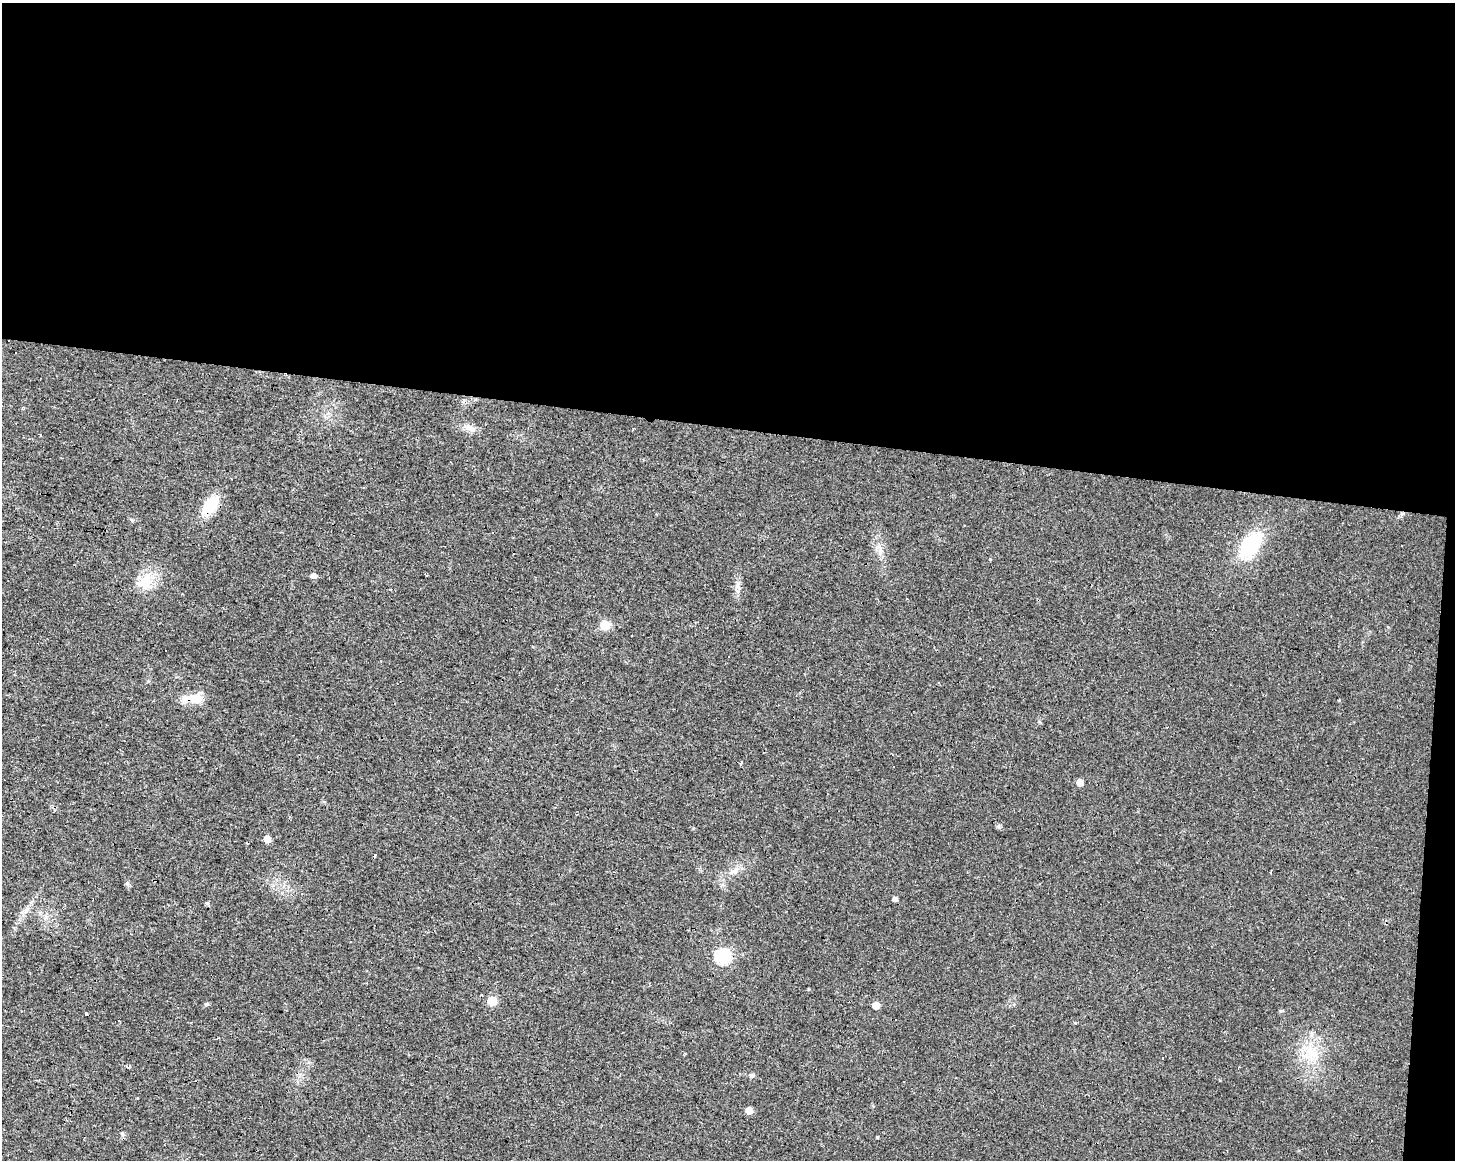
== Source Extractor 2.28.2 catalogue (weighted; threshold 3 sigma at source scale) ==
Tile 3 of 3 x 4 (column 3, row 1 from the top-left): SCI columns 3188-4640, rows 3477-4634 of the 4865 x 4639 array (HDU 1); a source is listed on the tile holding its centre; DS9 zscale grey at full resolution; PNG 1457 x 1162 px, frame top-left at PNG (2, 3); no overlay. Shown black and unused: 38% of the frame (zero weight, under 3 of 4 exposures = <1% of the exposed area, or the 3 px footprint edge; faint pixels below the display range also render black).
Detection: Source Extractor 2.28.2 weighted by HDU 2 'WHT'; one run over the whole footprint, this tile lists its part. Background 0.0168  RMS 0.0031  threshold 0.0137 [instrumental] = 3 sigma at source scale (4.5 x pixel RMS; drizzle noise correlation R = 1.50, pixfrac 1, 0.0396/0.0396 arcsec/px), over >= 5 px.
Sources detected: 45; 12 cosmic-ray / hot-pixel residue — not listed; the other 33 listed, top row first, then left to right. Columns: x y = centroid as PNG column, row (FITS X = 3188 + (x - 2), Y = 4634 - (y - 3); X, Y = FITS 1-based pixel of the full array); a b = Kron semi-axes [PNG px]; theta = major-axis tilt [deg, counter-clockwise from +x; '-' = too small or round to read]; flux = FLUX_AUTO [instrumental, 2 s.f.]
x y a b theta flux
469 427 11 7 -37 1.6
633 429 3 2 - 0.32
210 506 21 13 55 8.9
1250 546 33 19 52 17
880 551 16 5 -83 1.7
314 575 6 5 - 1.4
145 582 26 17 48 6.6
738 586 8 5 -89 1
605 625 7 7 - 6
196 698 17 11 -8 5.3
1339 700 3 3 - 0.3
1080 782 5 5 - 2.6
267 839 5 5 - 3.4
247 843 3 2 - 0.68
375 855 3 3 - 11
735 871 11 7 33 1.7
1270 872 3 2 - 0.34
127 883 6 5 - 0.59
895 899 4 4 - 1.1
207 903 6 5 - 0.43
723 956 7 7 - 45
1273 979 3 3 - 0.86
808 989 3 3 - 0.94
492 1001 6 6 - 7.8
207 1004 6 4 16 0.54
876 1005 5 5 - 3.3
896 1019 3 3 - 0.59
1075 1022 3 3 - 0.62
1311 1054 20 15 28 7
128 1067 4 3 - 1.1
752 1075 6 6 - 0.61
749 1110 5 5 - 3.5
122 1134 6 5 - 0.54
Overlapping masked pixels (flux is a lower limit): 2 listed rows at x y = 210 506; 196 698
Unlisted compact peaks at least as high as the median listed source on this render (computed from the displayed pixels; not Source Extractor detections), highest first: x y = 1281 1011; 999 827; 132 520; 877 1138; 1388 627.